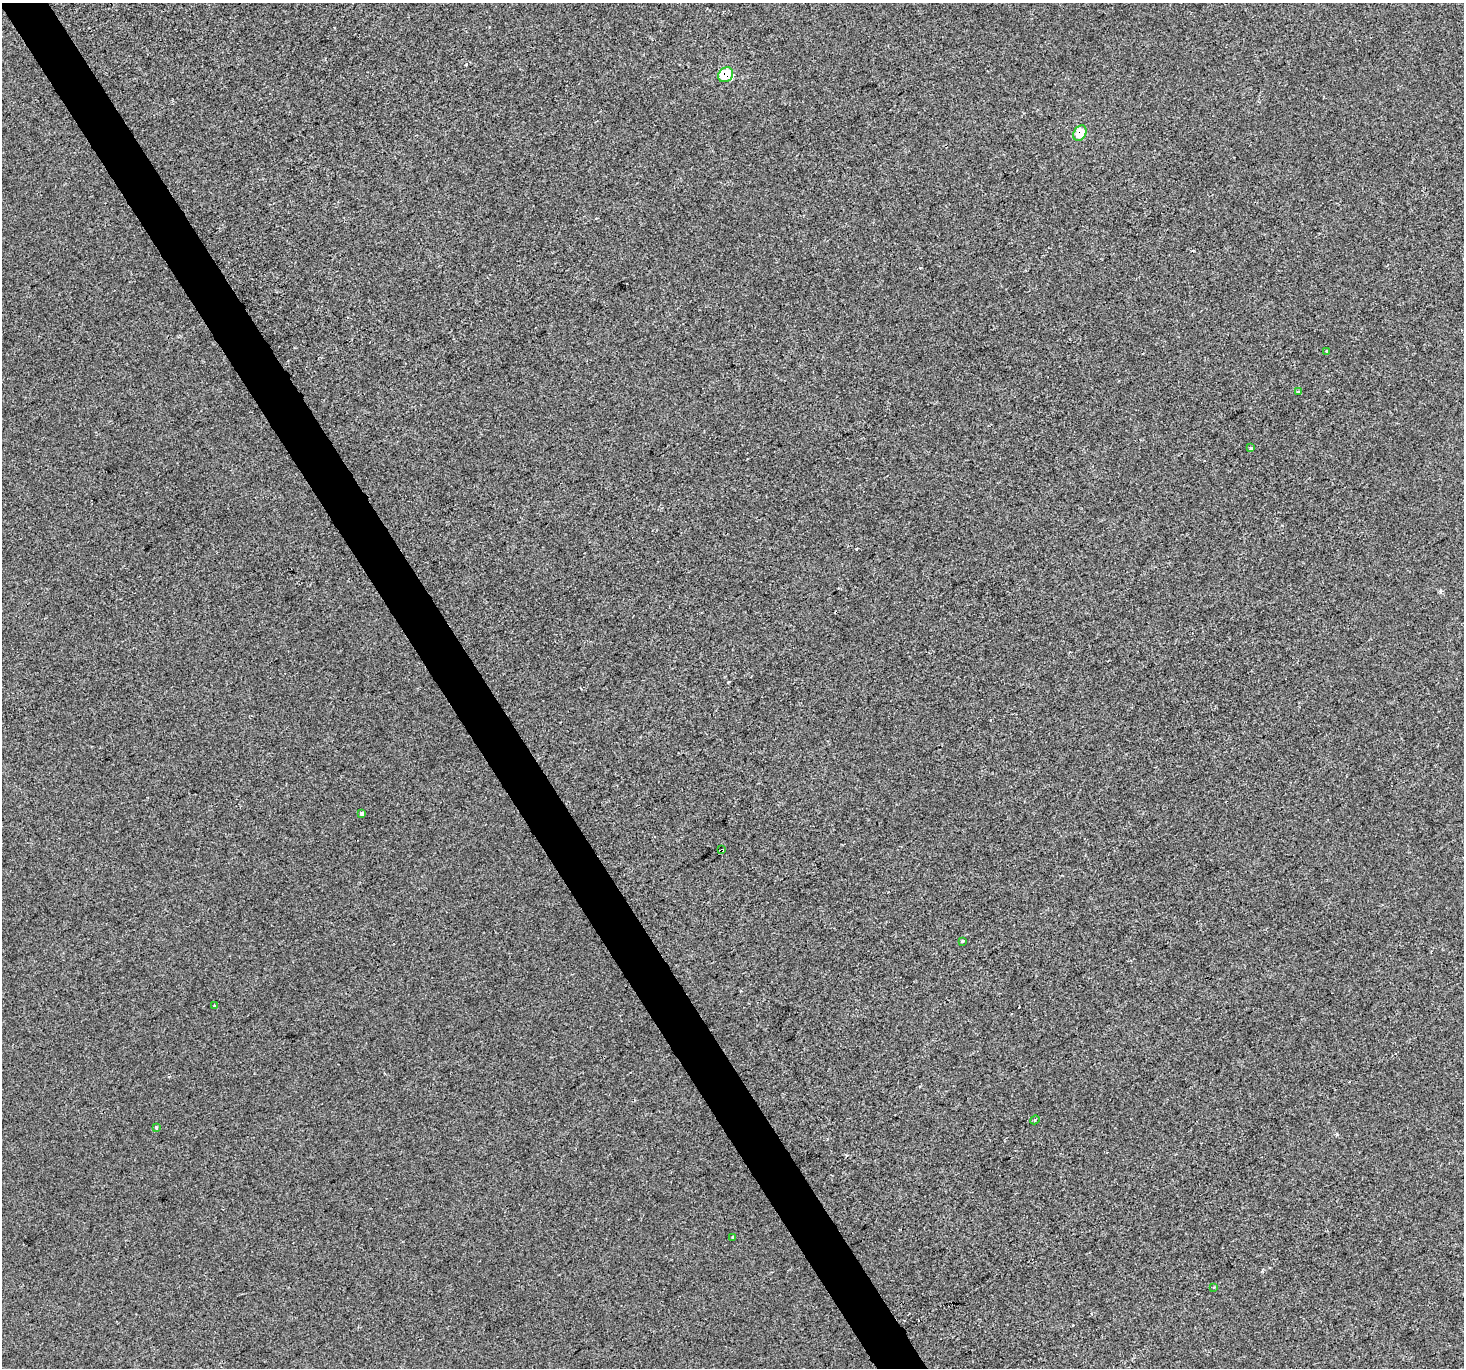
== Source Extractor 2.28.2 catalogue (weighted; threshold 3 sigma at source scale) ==
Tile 11 of 4 x 4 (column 3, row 3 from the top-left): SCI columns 2923-4384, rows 1477-2842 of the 5847 x 5747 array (HDU 1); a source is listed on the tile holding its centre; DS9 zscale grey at full resolution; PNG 1466 x 1370 px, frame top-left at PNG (2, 3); each listed source drawn as its Kron ellipse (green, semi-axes under 4 px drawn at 4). Shown black and unused: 3% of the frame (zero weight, under 2 of 3 exposures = <1% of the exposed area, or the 3 px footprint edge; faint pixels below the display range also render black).
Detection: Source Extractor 2.28.2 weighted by HDU 2 'WHT'; one run over the whole footprint, this tile lists its part. Background -5.57e-04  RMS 0.0045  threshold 0.0202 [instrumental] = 3 sigma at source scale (4.5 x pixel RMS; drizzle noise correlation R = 1.50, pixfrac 1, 0.0396/0.0396 arcsec/px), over >= 5 px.
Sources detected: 17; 3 cosmic-ray / hot-pixel residue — neither listed nor drawn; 1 inside a brighter listed object's ellipse — not listed separately; the other 13 listed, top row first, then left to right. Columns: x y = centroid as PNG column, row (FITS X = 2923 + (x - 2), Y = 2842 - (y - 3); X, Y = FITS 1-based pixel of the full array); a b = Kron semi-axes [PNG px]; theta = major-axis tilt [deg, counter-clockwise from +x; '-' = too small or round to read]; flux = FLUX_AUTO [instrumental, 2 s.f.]
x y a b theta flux
726 75 8 7 - 12
1080 133 8 6 57 6.5
1327 351 3 3 - 0.88
1298 392 3 3 - 0.76
1251 448 3 3 - 1.1
362 814 4 4 - 1.1
721 850 4 3 - 2.9
962 941 4 3 - 2.6
214 1005 4 2 - 0.32
1035 1120 5 4 - 0.64
156 1128 3 3 - 1.6
733 1237 3 3 - 0.76
1214 1287 3 3 - 0.99
Overlapping masked pixels (flux is a lower limit): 3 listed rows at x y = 726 75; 1080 133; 721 850